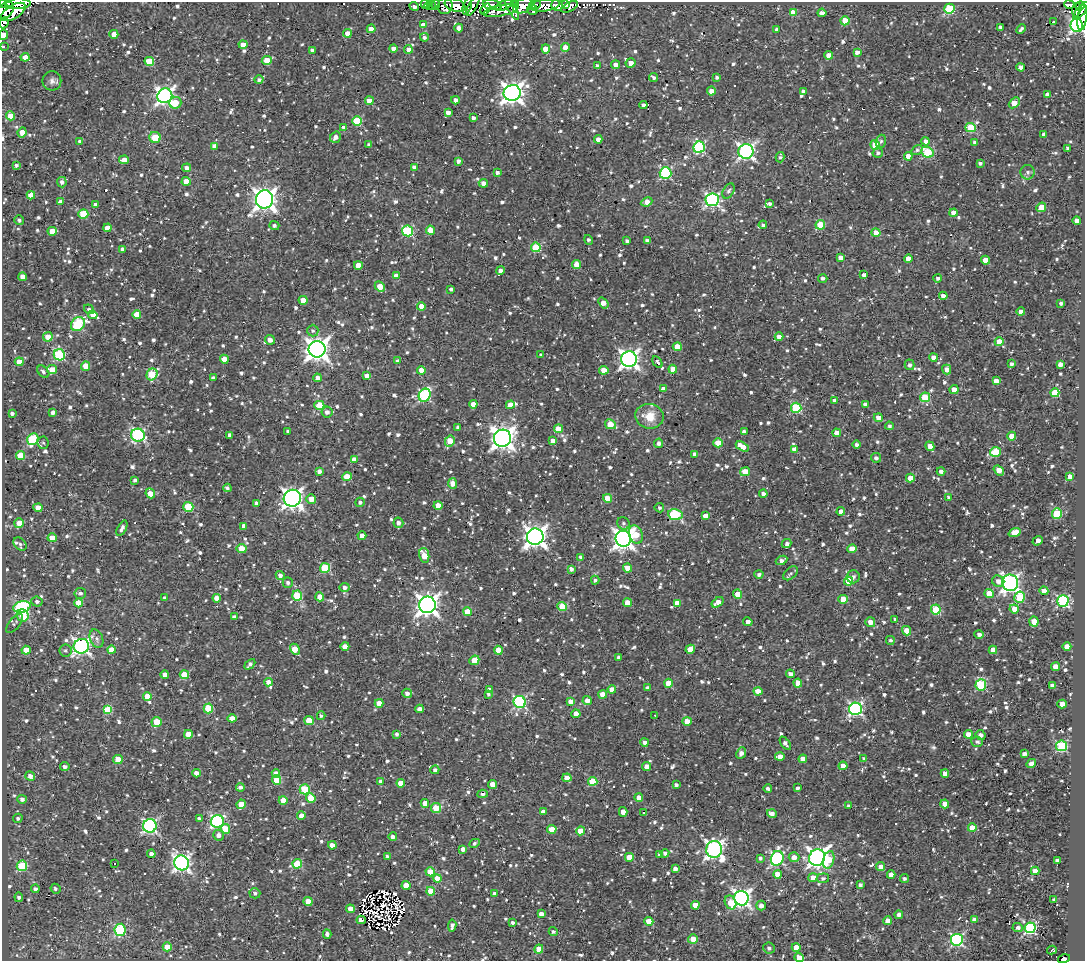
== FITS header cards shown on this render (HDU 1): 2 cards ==
NAXIS1  =                 1083
NAXIS2  =                  959

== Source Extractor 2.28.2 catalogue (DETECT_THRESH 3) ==
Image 1083 x 959 px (HDU 1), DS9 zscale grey, 1 PNG px = 1 image px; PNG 1087 x 963 px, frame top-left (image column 1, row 959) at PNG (2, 2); each listed source drawn as its Kron ellipse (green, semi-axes under 4 px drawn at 4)
Background 0.729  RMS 0.71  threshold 2.14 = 3 sigma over >= 5 px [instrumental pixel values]
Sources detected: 1282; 5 with non-positive FLUX_AUTO (blend fragments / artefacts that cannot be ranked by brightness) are neither listed nor drawn; of the other 1277, the 500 brightest by FLUX_AUTO listed and drawn (777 fainter detections omitted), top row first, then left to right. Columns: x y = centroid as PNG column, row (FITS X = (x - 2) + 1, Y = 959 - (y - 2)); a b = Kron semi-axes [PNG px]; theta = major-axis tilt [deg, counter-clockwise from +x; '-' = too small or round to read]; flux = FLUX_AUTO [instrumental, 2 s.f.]
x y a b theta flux
3 3 4 2 - 660
8 4 4 2 - 400
18 4 12 5 1 9000
425 4 5 3 - 140
515 4 3 3 - 340
535 4 6 3 2 250
429 5 4 3 - 140
432 5 5 3 - 170
436 5 4 2 - 170
455 5 11 6 -19 2600
473 5 11 3 61 300
492 5 9 5 -12 2500
504 5 9 3 28 290
545 5 15 6 8 3000
557 5 6 5 - 1300
565 5 3 3 - 760
1069 5 5 3 - 3000
414 6 5 4 - 210
445 6 8 7 - 220
467 6 8 3 72 120
523 6 10 6 28 3100
1080 6 5 3 - 610
511 7 14 4 -62 590
570 7 9 4 25 390
486 9 6 4 58 570
532 9 5 5 - 690
949 9 5 5 - 3900
1076 10 7 3 83 620
5 11 11 7 46 2400
501 11 18 5 11 770
1081 11 10 4 50 960
13 12 14 6 32 2000
793 12 4 4 - 570
822 13 4 3 - 190
1082 17 13 4 82 1800
845 21 4 4 - 1100
1053 22 4 3 - 540
4 23 5 4 - 2000
423 25 4 4 - 420
1077 25 7 6 - 11000
1000 27 4 3 - 120
459 28 4 4 - 360
371 29 4 4 - 620
1021 29 5 3 - 120
777 30 4 3 - 180
347 33 4 4 - 490
114 34 4 4 - 610
4 35 5 4 - 660
424 37 4 4 - 150
243 45 4 4 - 460
3 46 3 3 - 170
565 48 4 4 - 710
393 49 4 4 - 460
408 49 4 4 - 370
546 49 4 4 - 670
312 50 4 3 - 200
857 52 4 4 - 250
829 55 4 4 - 550
25 57 4 4 - 470
267 60 5 4 - 1100
149 61 5 4 - 1200
631 63 5 5 - 410
597 65 3 3 - 120
616 65 4 4 - 410
1021 67 4 4 - 270
717 77 3 3 - 130
654 78 4 3 - 150
259 80 4 4 - 140
52 81 10 9 - 240
711 91 4 4 - 650
803 91 4 3 - 120
512 93 8 8 - 35000
1048 95 4 4 - 550
165 96 7 7 - 18000
455 100 4 4 - 260
369 101 4 4 - 480
175 103 6 6 - 940
1014 103 6 4 43 1000
643 105 4 4 - 160
448 112 4 3 - 250
10 116 4 4 - 890
473 118 4 3 - 140
357 121 5 5 - 2100
344 127 4 3 - 140
971 128 5 4 - 2200
22 132 5 4 - 610
1044 134 4 3 - 200
155 137 5 5 - 1500
335 137 6 5 - 290
598 139 4 4 - 290
80 141 4 3 - 180
881 141 6 5 - 110
925 141 4 4 - 200
975 142 4 4 - 170
369 145 3 3 - 130
875 145 5 4 - 1400
214 146 4 4 - 260
699 147 6 5 - 5200
1067 148 3 3 - 110
917 150 6 4 35 120
746 151 7 7 - 15000
927 152 6 5 - 3200
878 153 5 5 - 140
908 156 4 4 - 520
780 157 5 4 - 120
124 160 5 4 - 390
458 161 4 4 - 190
980 163 4 3 - 120
16 165 3 3 - 110
414 167 4 4 - 310
187 168 4 4 - 190
1027 172 7 7 - 170
497 173 4 4 - 160
666 173 6 6 - 5600
186 181 4 4 - 600
62 182 5 5 - 180
483 183 4 4 - 310
729 191 8 5 58 150
31 195 4 4 - 770
264 199 9 8 - 38000
712 200 6 6 - 9800
60 202 4 4 - 270
647 202 6 4 25 520
770 203 4 4 - 120
95 205 4 4 - 270
1041 207 5 4 - 920
953 213 4 4 - 550
83 214 5 5 - 1400
19 220 5 4 - 130
1077 221 4 4 - 400
763 225 4 4 - 110
820 225 5 4 - 1800
274 226 5 4 - 150
107 228 4 4 - 510
430 230 4 4 - 780
52 231 4 4 - 750
407 231 6 5 - 4400
876 233 4 4 - 640
588 240 5 3 - 130
627 241 4 4 - 130
647 241 4 3 - 150
536 247 5 4 - 2800
123 249 4 3 - 170
841 258 4 4 - 610
908 259 4 4 - 550
985 260 4 4 - 620
358 265 4 4 - 570
577 265 4 4 - 860
500 270 4 4 - 230
864 275 4 3 - 210
396 276 4 4 - 530
22 277 4 4 - 320
823 278 4 4 - 140
938 278 4 4 - 160
380 287 6 4 -45 670
451 289 4 3 - 160
943 296 4 4 - 320
303 300 4 4 - 690
603 303 6 4 -52 430
1061 303 3 3 - 120
421 306 4 4 - 640
89 309 5 4 - 130
1021 312 4 4 - 490
93 315 5 4 - 620
137 315 4 4 - 820
78 324 8 6 43 4500
313 331 6 5 - 150
48 337 5 4 - 690
779 337 4 4 - 330
270 340 5 4 - 340
999 342 4 4 - 870
677 347 4 4 - 870
317 349 8 8 - 41000
59 355 6 5 - 4300
541 355 3 3 - 120
933 357 4 4 - 360
224 359 4 4 - 600
629 359 8 7 - 23000
397 361 4 3 - 140
19 362 4 4 - 530
657 362 7 4 -59 130
1011 364 4 3 - 140
1060 364 4 4 - 270
909 365 5 5 - 160
86 366 4 4 - 970
673 369 4 4 - 560
52 370 5 4 - 980
421 370 4 4 - 400
604 370 4 4 - 760
947 370 5 4 - 350
43 372 7 5 -47 150
152 374 6 5 - 2100
367 376 4 4 - 320
213 378 4 3 - 130
317 378 4 4 - 360
996 381 4 4 - 410
663 389 4 4 - 300
954 389 4 4 - 570
1055 393 4 4 - 1900
425 395 7 5 62 5900
925 397 5 4 - 2100
835 400 4 4 - 280
473 404 4 4 - 460
865 404 4 4 - 210
319 405 5 4 - 1500
510 405 4 4 - 700
796 408 5 5 - 3700
53 412 4 4 - 200
327 412 5 5 - 220
12 413 4 3 - 140
649 416 14 12 -9 910
878 418 4 4 - 430
610 424 6 4 -30 930
889 426 4 4 - 120
458 427 4 3 - 180
558 429 4 4 - 760
288 431 4 3 - 120
744 431 4 3 - 180
837 433 4 4 - 650
138 435 7 6 - 7500
229 435 4 3 - 160
1012 436 4 4 - 650
502 438 9 8 - 40000
33 439 6 5 - 3700
450 441 6 4 60 1000
552 441 4 4 - 290
43 443 6 5 - 120
659 443 4 4 - 160
718 443 4 4 - 900
857 444 4 4 - 160
742 446 7 4 -31 840
930 446 5 4 - 530
794 449 4 4 - 380
995 452 5 5 - 1500
695 454 4 4 - 270
20 455 4 4 - 1400
876 458 5 5 - 140
354 460 4 4 - 430
999 470 6 4 -38 480
319 471 4 4 - 190
745 472 5 4 - 770
941 472 4 4 - 200
1070 476 4 4 - 510
347 477 4 4 - 1200
910 478 4 4 - 610
135 480 4 4 - 120
453 483 5 4 - 640
227 488 4 4 - 130
150 493 5 4 - 990
763 494 4 4 - 210
949 497 4 3 - 140
292 498 9 8 - 27000
607 498 4 4 - 850
311 499 5 5 - 450
360 502 4 4 - 140
256 503 4 3 - 220
438 505 4 4 - 790
188 507 5 5 - 2400
38 508 4 4 - 580
659 508 5 4 - 120
841 511 4 4 - 330
1057 513 5 5 - 2300
675 515 7 5 -8 4200
705 516 4 4 - 510
19 523 5 4 - 710
398 523 5 5 - 230
623 523 6 6 - 130
244 526 4 4 - 300
122 528 8 4 62 220
1015 533 6 4 21 820
636 535 9 6 -70 1000
362 536 4 4 - 460
535 537 8 8 - 36000
52 538 4 4 - 610
623 539 8 7 - 29000
1038 541 5 4 - 400
787 543 5 4 - 150
20 544 7 5 -46 120
242 548 5 4 - 850
852 549 5 4 - 920
424 555 7 5 -78 1000
581 557 4 4 - 160
782 560 6 4 27 210
325 568 5 5 - 2500
627 568 4 4 - 510
571 569 4 3 - 200
791 573 8 5 41 120
759 574 4 4 - 170
280 575 4 4 - 200
853 577 6 6 - 190
595 580 4 3 - 110
848 581 4 4 - 1900
998 581 6 5 - 310
288 583 5 5 - 130
1010 583 8 8 - 18000
345 587 5 4 - 190
1044 591 4 4 - 460
80 593 6 5 - 170
989 593 4 4 - 810
737 594 5 4 - 670
297 596 5 5 - 2300
320 597 4 4 - 770
1020 597 5 5 - 2300
164 598 4 3 - 120
217 598 4 4 - 430
843 599 4 4 - 950
1063 601 6 6 - 6700
37 602 5 5 - 160
718 602 7 4 37 440
79 603 4 4 - 960
628 603 4 4 - 700
677 603 4 4 - 560
427 605 8 8 - 36000
22 607 9 5 16 6000
562 607 4 4 - 1400
936 609 5 5 - 2600
1014 609 4 4 - 400
467 612 4 4 - 850
23 615 6 5 - 1800
234 617 4 4 - 180
895 619 3 3 - 120
748 622 5 4 - 230
870 622 5 4 - 320
1034 622 5 4 - 800
14 624 11 5 50 140
906 631 5 4 - 720
979 634 5 4 - 190
96 639 9 6 -68 210
890 640 4 4 - 120
81 646 8 7 - 17000
345 646 4 4 - 580
1067 646 4 4 - 580
295 649 6 4 -60 810
690 649 5 4 - 750
26 650 4 4 - 720
65 650 6 6 - 130
111 650 4 4 - 620
498 650 4 4 - 750
993 650 4 4 - 740
619 657 4 4 - 200
474 660 5 4 - 840
250 664 6 4 44 140
1055 667 4 4 - 530
790 674 4 4 - 260
165 675 4 4 - 350
184 675 4 4 - 1200
268 682 4 4 - 250
668 683 4 4 - 800
798 683 4 4 - 720
981 685 6 5 - 3800
1052 685 4 3 - 260
647 688 4 4 - 170
489 689 4 4 - 150
612 689 4 4 - 570
758 691 4 4 - 560
407 693 5 4 - 210
488 694 4 3 - 120
603 694 4 4 - 660
147 696 4 4 - 780
587 701 4 4 - 390
520 702 6 6 - 6700
570 702 4 4 - 580
379 703 4 4 - 650
1062 704 4 4 - 610
208 708 5 4 - 2200
420 709 4 4 - 250
855 709 6 6 - 10000
108 710 4 4 - 1800
576 714 4 4 - 690
655 715 3 2 - 250
321 716 4 4 - 140
232 718 4 4 - 630
309 720 4 4 - 1100
687 721 5 4 - 630
156 722 5 5 - 1400
188 734 4 4 - 710
397 734 4 4 - 130
968 734 4 4 - 620
981 735 5 4 - 200
645 742 4 4 - 210
977 742 6 5 - 160
785 743 7 4 -54 200
1061 746 5 5 - 4700
741 753 6 4 64 250
1024 754 4 3 - 210
780 757 5 4 - 500
118 759 5 4 - 630
803 759 4 4 - 470
864 759 4 3 - 140
1031 763 5 4 - 250
646 766 4 4 - 470
843 766 4 4 - 630
65 767 5 4 - 160
435 770 4 4 - 160
196 773 4 4 - 440
276 773 4 4 - 310
945 773 4 4 - 360
30 776 5 4 - 270
567 778 4 4 - 730
277 780 4 4 - 1200
593 781 4 4 - 1500
381 782 4 4 - 200
401 783 4 4 - 630
493 784 4 4 - 700
676 785 4 3 - 130
240 787 4 4 - 160
797 788 3 3 - 130
305 789 5 5 - 2600
768 789 4 3 - 120
483 794 5 3 - 120
311 798 5 4 - 940
639 798 4 4 - 350
22 799 5 4 - 200
283 800 4 4 - 710
425 803 4 4 - 500
241 804 5 4 - 710
945 804 4 4 - 810
849 806 4 3 - 130
436 808 5 5 - 1500
543 812 4 4 - 360
623 812 5 4 - 420
644 813 3 3 - 650
772 814 5 4 - 220
301 816 4 4 - 590
18 818 5 4 - 110
199 819 4 3 - 120
217 821 6 6 - 7600
150 826 7 6 - 9600
972 828 4 4 - 890
225 829 5 4 - 1100
552 829 5 4 - 730
581 831 4 4 - 890
218 835 5 5 - 240
393 837 4 4 - 200
475 843 5 4 - 120
332 845 4 4 - 370
463 849 4 4 - 260
714 849 8 8 - 19000
665 853 4 4 - 160
151 854 4 4 - 250
659 855 4 3 - 120
387 856 3 3 - 120
629 857 4 4 - 920
794 857 5 5 - 410
817 857 8 7 - 26000
760 858 4 3 - 130
777 858 7 6 - 8000
829 860 9 5 76 1400
1057 860 4 3 - 220
114 863 3 2 - 210
182 863 7 7 - 17000
297 864 4 4 - 2100
22 866 5 5 - 3100
881 867 4 4 - 510
675 869 4 4 - 220
1035 871 4 4 - 740
430 872 4 4 - 850
778 874 4 4 - 600
891 875 4 4 - 440
437 878 4 4 - 640
813 878 5 4 - 590
823 878 6 5 - 140
904 879 4 4 - 130
406 885 4 4 - 780
860 885 4 3 - 130
35 889 4 4 - 160
55 889 5 4 - 120
431 891 4 4 - 690
255 893 5 5 - 120
494 893 4 3 - 120
19 897 4 4 - 130
741 898 7 7 - 17000
1054 900 4 3 - 120
308 901 4 4 - 770
731 902 7 5 -65 880
695 905 4 4 - 640
761 906 5 4 - 290
350 909 4 4 - 610
541 914 4 4 - 290
899 915 4 4 - 180
361 920 4 4 - 790
974 920 4 3 - 260
649 921 4 4 - 1000
887 921 4 4 - 380
512 922 4 4 - 120
452 926 6 4 83 180
1018 927 5 4 - 150
1030 928 5 5 - 8700
120 930 6 5 - 4200
553 932 5 4 - 130
327 934 4 4 - 170
693 939 5 4 - 580
957 940 6 6 - 7200
167 947 4 4 - 800
796 947 4 4 - 760
769 948 6 5 - 140
539 949 5 4 - 1200
1052 950 5 3 - 110
799 958 4 4 - 570
1064 959 6 3 16 340
At the frame edge (FLAGS 8, measured only in part): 10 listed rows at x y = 3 3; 8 4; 18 4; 5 11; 1082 17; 4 23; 4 35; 3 46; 799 958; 1064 959
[777 fainter detections neither listed nor drawn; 5 non-positive-flux detections neither listed nor drawn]